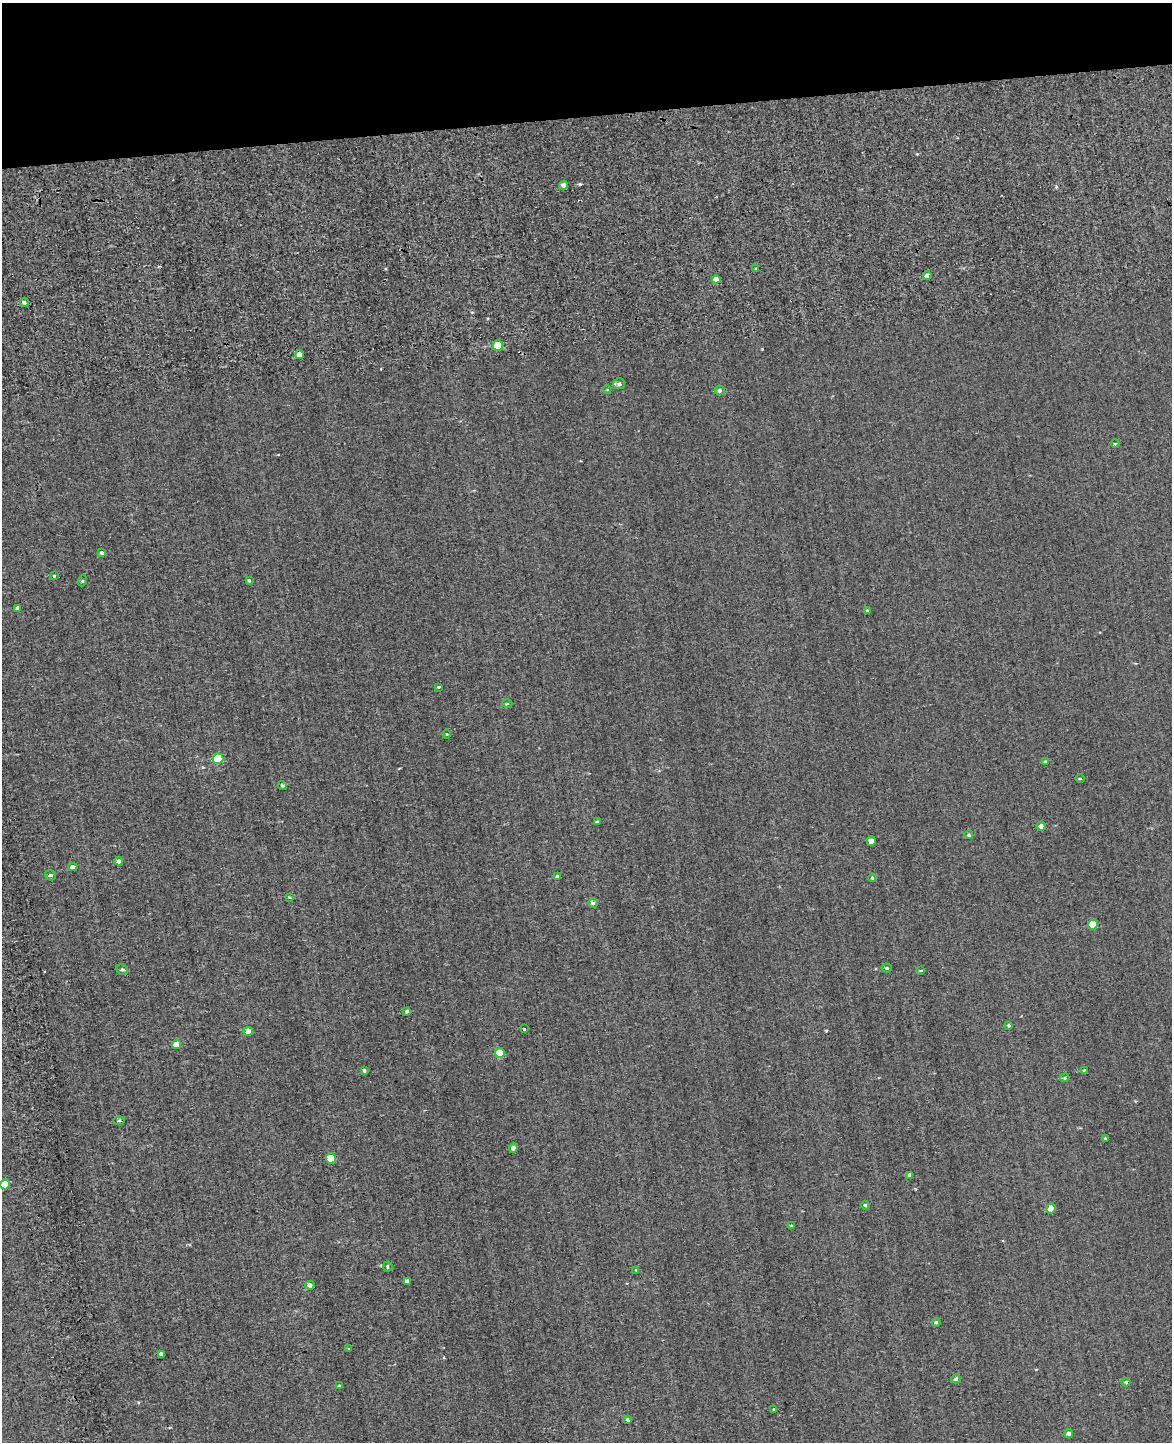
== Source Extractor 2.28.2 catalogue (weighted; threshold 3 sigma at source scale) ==
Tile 3 of 4 x 3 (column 3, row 1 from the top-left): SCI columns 2380-3549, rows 3356-4795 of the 4981 x 4952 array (HDU 1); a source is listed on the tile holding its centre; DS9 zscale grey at full resolution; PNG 1174 x 1444 px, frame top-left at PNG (2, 3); each listed source drawn as its Kron ellipse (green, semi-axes under 4 px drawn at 4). Shown black and unused: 8% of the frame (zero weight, under 2 of 3 exposures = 12% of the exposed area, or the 3 px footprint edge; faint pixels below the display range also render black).
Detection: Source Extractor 2.28.2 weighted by HDU 2 'WHT'; one run over the whole footprint, this tile lists its part. Background 0.58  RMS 3.4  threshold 15.2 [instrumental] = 3 sigma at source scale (4.5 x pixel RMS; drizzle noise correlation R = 1.50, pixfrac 1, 0.05/0.05 arcsec/px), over >= 5 px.
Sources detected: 70; all 70 listed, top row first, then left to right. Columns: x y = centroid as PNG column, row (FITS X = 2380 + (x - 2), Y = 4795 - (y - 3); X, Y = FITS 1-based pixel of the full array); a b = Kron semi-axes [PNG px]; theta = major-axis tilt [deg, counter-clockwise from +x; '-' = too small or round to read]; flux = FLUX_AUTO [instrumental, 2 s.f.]
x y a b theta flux
563 185 4 4 - 1400
756 269 4 2 - 310
927 276 4 4 - 1000
716 279 4 4 - 2100
25 302 4 4 - 820
498 345 5 5 - 11000
300 355 4 4 - 2400
619 384 6 5 - 1000
607 389 4 3 - 280
720 390 5 4 - 780
1115 444 4 3 - 280
102 553 4 4 - 880
54 576 3 3 - 310
82 581 5 3 - 320
249 581 3 3 - 460
17 608 4 3 - 960
868 611 4 3 - 540
439 687 3 3 - 360
507 704 5 3 - 330
447 734 4 4 - 340
218 759 5 5 - 15000
1045 761 4 3 - 290
1080 778 4 3 - 340
282 785 5 4 - 500
597 822 3 3 - 490
1041 826 4 4 - 1600
969 835 4 4 - 490
871 841 4 4 - 4600
119 861 4 4 - 1900
73 867 4 4 - 1800
50 875 5 5 - 620
557 877 4 4 - 720
872 878 4 4 - 450
289 897 3 2 - 300
593 903 5 5 - 950
1093 925 5 5 - 9700
887 968 5 4 - 450
122 970 6 5 - 570
921 971 4 3 - 380
407 1011 4 3 - 540
1009 1025 3 3 - 500
524 1029 3 3 - 1200
248 1031 4 4 - 2300
176 1044 5 4 - 4100
500 1053 5 5 - 9600
1084 1070 4 3 - 370
364 1071 4 3 - 730
1065 1078 5 4 - 420
119 1121 6 4 -1 420
1105 1138 4 3 - 300
513 1148 5 4 - 1600
331 1158 5 5 - 11000
910 1175 4 4 - 1400
5 1184 5 4 - 6000
865 1205 4 3 - 580
1051 1208 5 5 - 2600
792 1226 4 3 - 400
388 1266 5 5 - 580
636 1270 3 3 - 320
407 1281 4 4 - 1100
310 1285 4 4 - 1700
936 1322 4 4 - 520
349 1349 3 3 - 300
161 1354 4 4 - 1200
956 1379 5 4 - 660
1126 1382 4 4 - 450
340 1386 4 3 - 600
773 1409 3 3 - 260
628 1420 4 3 - 670
1069 1433 4 4 - 940